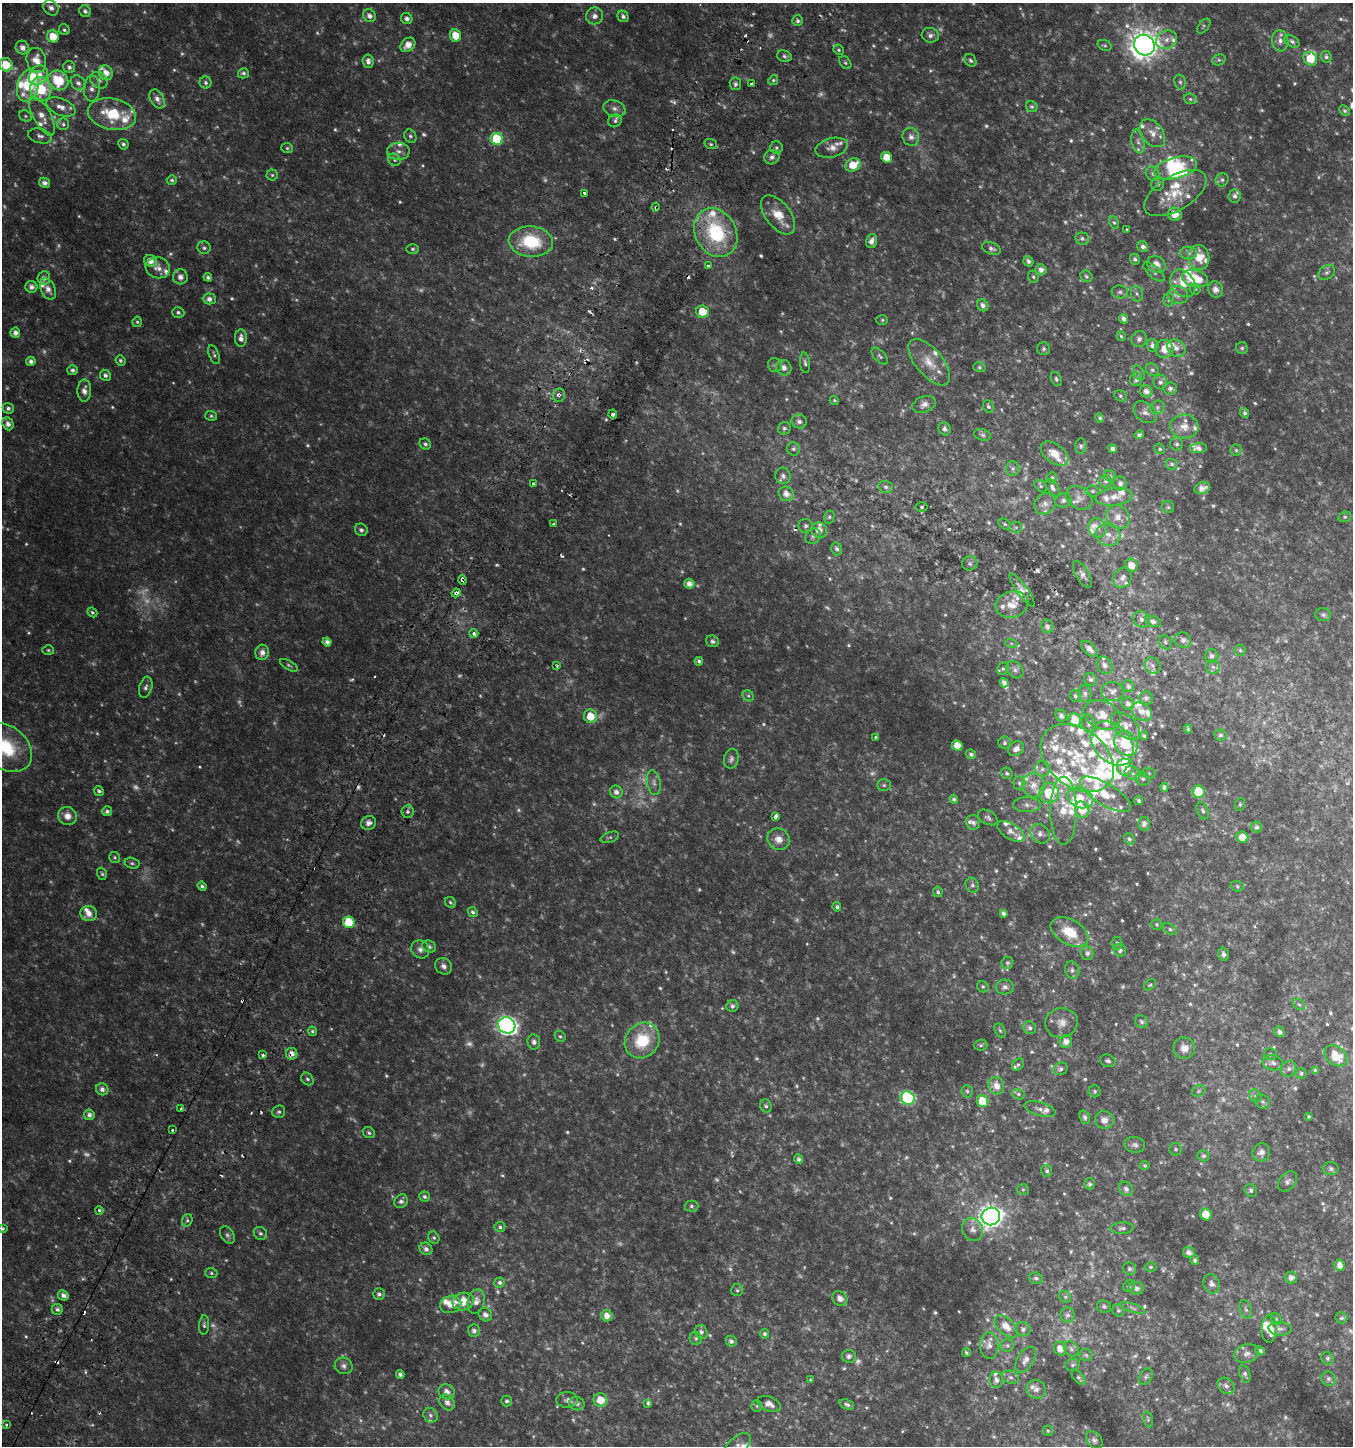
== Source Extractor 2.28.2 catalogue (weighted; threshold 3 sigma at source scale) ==
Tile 7 of 4 x 4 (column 3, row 2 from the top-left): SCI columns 2957-4307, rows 2939-4382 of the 5982 x 5886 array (HDU 1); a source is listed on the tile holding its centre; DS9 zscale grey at full resolution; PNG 1355 x 1448 px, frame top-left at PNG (2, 3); each listed source drawn as its Kron ellipse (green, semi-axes under 4 px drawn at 4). Shown black and unused: <1% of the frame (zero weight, under 2 of 3 exposures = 3% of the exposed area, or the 3 px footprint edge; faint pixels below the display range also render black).
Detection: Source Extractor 2.28.2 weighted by HDU 2 'WHT'; one run over the whole footprint, this tile lists its part. Background 0.0503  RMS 0.0094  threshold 0.0423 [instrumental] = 3 sigma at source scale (4.5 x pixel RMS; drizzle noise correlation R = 1.50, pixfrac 1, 0.0396/0.0396 arcsec/px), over >= 5 px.
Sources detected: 978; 153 too faint to see at this stretch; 2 inside a brighter object's white glare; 24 cosmic-ray / hot-pixel residue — neither listed nor drawn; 113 inside a brighter listed object's ellipse — not listed separately; of the other 686, all 500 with FLUX_AUTO >= 1.43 (the completeness limit of this list) listed and drawn (186 fainter detections not listed), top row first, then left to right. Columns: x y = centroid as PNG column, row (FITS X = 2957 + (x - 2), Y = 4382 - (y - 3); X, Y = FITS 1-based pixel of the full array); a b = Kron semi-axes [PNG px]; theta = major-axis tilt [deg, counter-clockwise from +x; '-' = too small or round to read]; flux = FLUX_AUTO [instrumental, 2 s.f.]
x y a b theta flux
51 8 8 6 -45 4.6
85 11 6 5 - 3
369 16 7 6 - 4.9
594 16 8 8 - 4.8
623 16 6 5 - 3.1
407 19 6 5 - 4
798 21 5 5 - 2.1
1204 26 8 5 50 1.8
64 30 6 5 - 2
455 35 6 5 - 16
930 35 8 7 - 3.6
53 36 6 6 - 17
1166 40 11 9 25 6.3
1280 41 10 8 -85 5.5
1292 41 8 5 -32 2.5
408 45 8 6 43 9.5
1105 45 7 5 -19 1.5
1144 45 11 10 - 1200
22 48 7 6 - 6.6
839 50 5 5 - 1.5
784 56 7 5 -17 2.4
1326 57 6 5 - 2.6
1310 59 7 6 - 17
36 60 12 9 -73 13
970 60 7 5 -57 2.4
1219 60 7 5 20 1.9
368 61 7 5 -84 4.3
845 63 7 5 -49 1.7
6 65 7 6 - 23
69 67 6 6 - 3.1
106 73 7 6 - 8.5
243 73 5 5 - 2.6
38 75 11 8 50 11
58 80 10 9 - 36
99 80 9 7 -38 4.2
773 80 5 4 - 1.7
206 82 6 6 - 2.6
1180 82 7 5 -74 2.1
78 83 8 6 -47 3.9
752 83 3 3 - 2.6
735 84 6 5 - 2.4
28 86 16 10 75 38
92 88 13 8 85 6
41 89 12 10 -86 52
157 99 10 6 -62 5.2
1190 99 6 5 - 1.8
61 107 15 8 -23 9
1032 107 6 5 - 1.8
614 108 11 8 -18 5
1345 111 6 4 -43 1.7
112 114 24 15 -12 40
25 116 6 5 - 1.8
42 116 22 8 -61 12
615 121 7 6 - 2.2
63 124 6 6 - 2.2
1152 133 16 10 -52 9.5
40 136 12 7 -14 4.3
410 136 7 6 - 2.2
911 137 9 8 - 5.2
497 139 6 6 - 48
1138 141 12 6 -78 4.3
123 144 5 5 - 2.5
711 144 6 5 - 1.7
287 148 6 5 - 1.5
776 148 6 6 - 2.3
832 148 16 9 15 6.9
398 151 11 8 0 5.3
772 157 8 7 - 4.1
886 157 5 5 - 13
394 160 7 5 -48 1.9
853 165 8 6 27 17
1175 168 22 10 15 35
1153 174 7 6 - 2.6
272 175 5 5 - 1.5
172 180 5 4 - 2
1222 180 6 6 - 2.5
44 183 5 5 - 4.5
1158 184 7 6 - 2.2
584 193 3 3 - 9.7
1175 193 34 17 31 30
1235 196 7 6 - 3.6
656 207 4 3 - 2.8
1175 214 7 6 - 11
778 215 23 12 -52 17
1114 223 6 4 -61 1.6
1127 229 3 3 - 2.5
716 233 25 20 -61 70
1082 238 7 6 - 2.7
872 241 7 5 72 5.4
531 242 22 15 -5 51
1143 247 6 5 - 3.5
204 248 7 6 - 2.3
991 248 10 6 -22 3.4
413 249 6 5 - 1.8
1188 253 8 6 -2 3.4
1199 257 12 10 -82 18
1135 259 5 4 - 2.1
150 261 6 5 - 8.1
1028 261 5 4 - 2.9
1156 264 9 8 - 7.4
708 266 3 3 - 3.1
158 268 12 10 -17 7
1041 270 5 5 - 4.8
1154 272 13 5 -41 2.9
1327 272 9 6 35 2.7
1086 276 6 5 - 1.7
180 277 7 7 - 5.6
208 277 4 4 - 2.4
1033 277 6 5 - 1.7
44 278 7 6 - 4.6
1195 279 13 8 -15 29
1183 283 15 11 -56 18
31 287 6 6 - 4.9
48 289 11 7 -63 6.8
1195 289 5 5 - 1.6
1215 289 8 7 - 6.1
1120 292 8 6 -10 2.5
1137 294 8 6 -74 2.2
1178 295 10 9 - 5
209 299 6 5 - 4.8
1169 300 7 5 89 2.2
983 305 6 5 - 3.9
178 312 6 5 - 2.3
702 312 6 6 - 16
1124 319 5 4 - 3.8
882 320 6 5 - 1.5
137 322 5 4 - 1.5
15 333 5 5 - 4.8
1121 336 5 4 - 1.5
241 338 8 6 88 5.4
1139 339 8 7 - 3.2
1153 346 7 5 -68 3.7
1176 348 10 8 -41 5.8
1242 348 6 6 - 1.7
1044 349 6 6 - 2.1
1164 349 9 9 - 10
214 355 10 5 -68 2.1
880 356 10 5 -47 2.2
31 361 5 4 - 3.9
120 361 5 5 - 2.1
929 362 28 13 -50 17
805 363 10 5 -83 2.4
775 365 7 7 - 2.6
979 367 6 5 - 1.7
784 368 8 7 - 5.9
72 370 5 5 - 2.9
1152 370 7 5 -42 2
1139 373 8 5 -60 2.1
105 375 6 5 - 2.9
1056 379 7 5 -68 2
1136 379 7 6 - 4.2
1160 382 7 6 - 2.7
1170 389 7 6 - 3
84 390 11 7 88 6.9
1146 391 6 5 - 5.5
559 395 7 6 - 4.9
1120 396 6 5 - 1.7
834 400 5 4 - 1.5
924 404 12 8 21 4.8
988 406 7 5 -62 2.1
1157 407 7 6 - 2.3
8 408 5 5 - 2.7
1145 412 13 9 -40 5.2
1245 413 5 4 - 2
613 414 4 4 - 8.4
211 416 6 5 - 1.6
1100 418 4 4 - 1.9
799 421 7 7 - 3.9
8 424 6 5 - 5.1
1184 427 14 12 -7 10
784 428 6 6 - 2.5
945 429 7 6 - 2.8
982 435 9 5 -18 2.2
1139 435 5 4 - 2.3
425 444 6 5 - 2.1
1177 444 6 6 - 2.1
1081 446 8 5 -89 2.1
1199 448 8 5 1 4
793 449 7 6 - 2.4
1113 449 4 4 - 3.5
1160 449 5 5 - 1.6
1236 450 5 5 - 1.5
1055 454 16 9 -36 15
1172 464 6 5 - 2
1013 468 7 7 - 2.8
783 476 8 7 - 4.1
1110 476 6 5 - 1.8
1052 478 6 4 89 1.5
1106 481 6 6 - 2.4
1120 483 7 6 - 4.2
533 484 3 3 - 5.2
1041 486 7 5 -45 1.6
886 487 7 5 -16 2.6
1052 488 10 5 -58 3.3
1202 488 8 5 16 4.9
1093 491 7 5 -4 2.3
786 494 8 7 - 7.2
1114 497 18 8 6 9.6
1079 498 14 10 -35 8
1063 501 8 7 - 3.1
1045 504 11 10 - 6.8
922 507 6 5 - 1.6
1168 507 6 6 - 1.7
829 517 6 5 - 1.7
1118 517 13 11 -48 11
1345 517 6 5 - 1.5
553 524 3 3 - 3
1005 524 7 4 -36 1.7
806 526 7 7 - 2.3
1016 527 6 5 - 1.8
1097 528 10 8 -61 6.3
361 530 7 6 - 2.4
819 530 8 7 - 7
1108 535 12 11 - 10
813 536 8 7 - 2.9
837 549 6 5 - 3
970 563 7 7 - 2.6
1131 565 7 6 - 10
1082 574 15 6 -58 4.8
1122 578 11 8 53 5.6
462 580 5 3 - 14
689 584 5 5 - 5.9
1022 590 20 5 -54 5
456 593 4 3 - 13
1012 604 16 13 15 12
92 612 5 4 - 1.7
1323 615 8 6 -18 2.5
1141 619 9 7 -38 4.3
1153 621 8 5 -18 2.6
1047 626 7 6 - 3.1
474 633 4 4 - 4.5
1183 640 8 7 - 3.7
712 641 7 6 - 2.5
327 642 4 4 - 4.6
1165 642 7 6 - 2
1011 643 6 4 -18 1.4
1089 649 10 5 -43 5.8
48 650 6 5 - 1.5
1240 650 5 5 - 1.6
262 652 8 6 76 6.4
1211 656 7 7 - 3.7
699 661 4 4 - 2.8
289 665 10 4 -29 2
1105 665 9 7 -56 4.8
1152 665 9 7 -45 3.7
557 666 3 3 - 2.2
1213 667 7 7 - 3.1
1003 669 6 5 - 1.9
1015 670 9 7 -43 3.3
1090 679 7 6 - 3
1004 683 5 4 - 4.2
1128 686 6 5 - 3.1
146 687 11 6 72 3.3
1112 691 11 9 -12 5.4
1085 694 8 6 -83 2.9
748 696 6 5 - 1.5
1075 696 6 5 - 2
1146 698 6 6 - 2.7
1128 704 6 5 - 3.9
1142 712 11 8 -34 7.9
1102 715 19 14 -23 12
590 716 7 6 - 17
1061 716 6 5 - 3.3
1075 720 7 6 - 20
1089 724 9 6 -74 3
1126 726 17 10 -43 9.2
1188 729 4 3 - 1.6
1220 735 6 5 - 2
1144 736 4 4 - 1.6
875 737 3 3 - 1.7
1005 743 6 6 - 2
1112 743 25 18 -48 26
1126 743 13 11 -50 38
957 745 5 5 - 11
6 747 29 21 -40 47
1016 749 8 6 36 5
971 754 5 4 - 2.3
1077 758 41 29 -39 68
731 759 10 7 77 3.7
1125 767 9 8 - 19
1042 769 7 7 - 3.8
1007 773 6 5 - 2.3
1132 773 8 6 -31 4
1149 773 7 5 -20 1.6
1143 779 7 6 - 2.9
654 783 12 6 -81 4.5
1019 783 6 6 - 2.7
884 785 7 6 - 2.1
1034 785 12 11 - 11
1164 787 4 3 - 2.5
99 791 5 4 - 2.2
616 792 6 6 - 5
1199 792 6 6 - 31
1049 793 10 9 - 34
1105 794 29 10 -31 24
1080 798 13 10 -22 14
954 799 4 4 - 2.6
1139 801 4 4 - 1.9
1240 804 7 5 76 1.5
1027 805 14 7 -1 4.9
1082 810 8 7 - 18
107 811 5 5 - 2.5
1064 811 34 13 -90 23
1203 811 9 5 -65 2.3
407 812 6 6 - 2.5
67 816 9 9 - 8.3
776 816 4 3 - 6.6
988 817 10 7 -29 2.8
973 822 7 7 - 3.8
369 823 7 6 - 4.8
1144 824 6 6 - 4.9
1257 827 6 5 - 2.9
1011 831 15 7 -32 6.1
1040 834 11 9 -42 4.9
610 837 9 5 19 2
1242 837 6 5 - 10
778 839 11 10 - 8.9
1129 839 6 5 - 2
114 857 5 5 - 1.5
132 863 7 5 -15 1.9
102 874 6 4 -71 1.5
972 885 8 6 -63 2.9
202 886 5 4 - 2.1
1237 886 7 5 -17 1.6
938 892 5 4 - 1.9
450 902 6 5 - 1.7
837 907 5 4 - 1.9
473 912 5 4 - 2.4
89 913 8 7 - 8
1003 913 4 4 - 2.7
349 922 6 5 - 38
1157 925 5 5 - 1.4
1170 929 7 5 -28 2
1070 932 20 12 -29 25
1117 943 6 5 - 2.3
429 947 7 6 - 3.1
420 949 9 8 - 4.8
1120 950 6 6 - 3.2
1087 953 6 6 - 3.1
1223 954 7 5 -74 3.2
1007 963 6 6 - 1.9
444 966 9 7 -39 3.9
1072 970 9 7 -74 3.5
1150 985 6 5 - 1.4
983 987 6 5 - 1.7
1005 987 9 7 4 3.8
1299 1004 7 4 -30 1.7
732 1006 6 6 - 3
1141 1022 7 6 - 2.3
1061 1023 16 14 14 9.3
507 1025 9 8 - 390
1030 1028 6 6 - 3
312 1031 5 4 - 2
1000 1031 7 5 -62 1.7
1279 1032 5 5 - 3.4
560 1036 6 5 - 1.6
642 1041 19 16 50 39
1066 1041 6 6 - 6.4
534 1042 7 6 - 3.9
981 1045 6 5 - 1.7
1184 1048 11 10 - 8.4
292 1054 6 6 - 7.1
1270 1054 6 6 - 1.7
263 1055 3 3 - 2.5
1336 1056 12 9 -36 22
1108 1061 8 6 -19 2.4
1273 1063 10 7 -12 4.7
1018 1064 7 5 45 1.8
1061 1069 7 6 - 3.1
1289 1069 8 7 - 3.4
1315 1071 4 4 - 2.7
1301 1073 5 5 - 1.9
307 1079 7 5 -46 2.1
996 1086 9 8 - 8.7
102 1089 6 6 - 4.2
967 1091 6 5 - 2
1095 1091 6 6 - 1.7
1199 1091 7 5 24 2
1018 1094 6 5 - 1.8
1255 1096 7 6 - 2
908 1098 7 6 - 110
983 1101 6 5 - 23
1263 1102 8 6 -42 2.1
766 1106 7 5 -59 2.2
181 1108 3 3 - 5.5
1040 1109 16 6 -16 5
279 1112 6 6 - 2.1
89 1115 5 5 - 4.1
1308 1116 3 3 - 1.5
1085 1117 7 5 -70 2.8
1104 1120 9 9 - 7.3
172 1130 3 3 - 2.1
369 1133 6 5 - 2.1
1135 1145 10 8 -10 3.4
1176 1149 6 6 - 1.8
1261 1152 9 8 - 6.3
1203 1156 6 5 - 2.2
798 1159 5 4 - 2.4
1145 1165 5 4 - 1.5
1331 1169 7 6 - 2.8
1047 1171 6 5 - 2
1287 1181 11 8 51 3.8
1090 1184 5 5 - 1.8
1126 1189 7 6 - 3.9
1023 1190 6 5 - 1.8
1251 1190 6 6 - 2.6
424 1197 5 5 - 2.3
401 1201 7 6 - 3.6
691 1206 7 5 -1 2.1
99 1210 4 4 - 2
1206 1214 6 5 - 24
991 1216 9 9 - 670
187 1220 6 5 - 2.1
500 1227 5 5 - 2
3 1228 4 4 - 1.5
1122 1228 12 5 4 3
973 1230 12 10 -58 5.6
260 1233 7 6 - 2.3
227 1235 9 6 -57 2.8
434 1238 6 5 - 1.7
426 1249 7 6 - 4.1
1189 1253 6 5 - 4.6
1195 1260 5 4 - 2.3
1340 1265 6 5 - 5.5
1151 1267 6 4 -1 1.6
1129 1269 7 6 - 2
211 1273 6 5 - 1.6
1036 1278 7 5 -17 2.6
1291 1278 6 6 - 4.9
500 1282 5 5 - 2.8
1211 1284 10 8 -65 4.4
1129 1286 6 5 - 1.6
1136 1288 7 6 - 4
737 1290 6 6 - 2
379 1294 6 5 - 3
63 1295 6 5 - 4.3
1065 1297 6 5 - 1.8
840 1298 8 7 - 5.6
463 1301 11 9 12 17
476 1301 12 8 76 6.7
451 1304 10 8 17 12
1104 1306 7 6 - 2
1133 1308 13 4 -20 2.3
57 1309 5 5 - 3.1
1246 1309 9 6 -70 2.8
1118 1310 6 5 - 1.7
485 1315 7 6 - 4.3
1068 1315 7 7 - 3.3
607 1316 6 5 - 8.2
1341 1318 6 5 - 1.9
1276 1319 6 5 - 1.6
204 1325 10 5 87 2.2
1006 1326 14 8 -43 11
1023 1329 7 7 - 3.1
1269 1329 14 7 88 8.9
1280 1329 11 6 -4 3.9
474 1331 6 6 - 3.7
701 1332 7 6 - 3.3
765 1334 5 4 - 2.5
696 1338 6 6 - 2
731 1341 6 5 - 3.3
1007 1345 7 6 - 2
989 1346 13 9 -85 6.9
1060 1349 7 6 - 8.1
1071 1349 8 6 -47 3.1
1260 1351 5 4 - 2
966 1352 4 4 - 1.5
1247 1354 12 9 15 5.7
1086 1355 6 6 - 1.8
849 1356 7 6 - 3.7
1327 1358 6 6 - 2
1026 1360 14 8 58 6.1
1072 1365 7 5 18 2.3
344 1366 9 8 - 3.9
400 1374 4 4 - 3
1245 1374 9 5 -73 2.3
1010 1377 9 6 -16 3
1146 1377 9 6 62 2.3
1079 1378 9 5 -48 1.9
1328 1379 7 7 - 2.7
811 1380 3 3 - 1.4
996 1380 8 6 -88 5
1226 1386 9 7 -41 4.4
1036 1389 10 9 - 6
447 1392 8 7 - 6.1
567 1400 11 8 0 3.8
600 1400 7 6 - 14
507 1401 5 5 - 2.2
447 1402 9 7 -47 5.4
648 1403 4 3 - 3.9
577 1404 8 6 -17 3.4
769 1404 12 7 -21 6
847 1404 7 4 -22 2.5
757 1406 6 5 - 1.5
430 1415 7 6 - 2.9
1148 1419 8 4 -76 1.6
6 1424 3 2 - 1.9
1048 1431 5 5 - 1.5
1094 1440 10 7 -49 3.3
737 1446 17 8 41 6
Overlapping masked pixels (flux is a lower limit): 6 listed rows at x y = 656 207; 716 233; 559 395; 462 580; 456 593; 292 1054
Isophote crosses this tile's border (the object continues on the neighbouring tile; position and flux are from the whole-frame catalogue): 3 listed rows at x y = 6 747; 3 1228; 737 1446